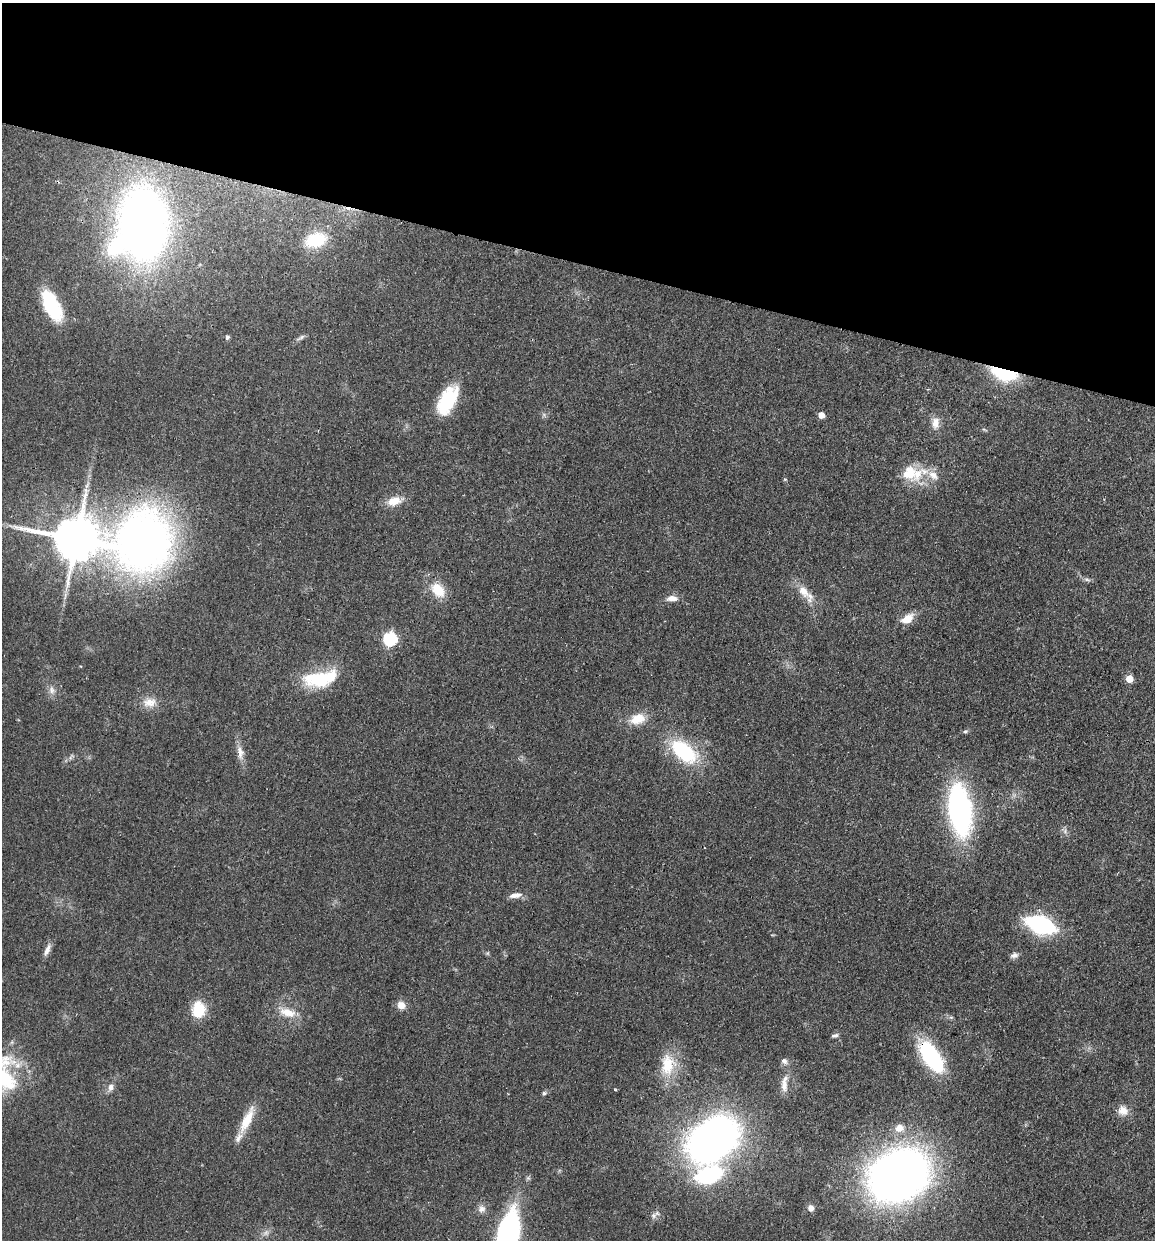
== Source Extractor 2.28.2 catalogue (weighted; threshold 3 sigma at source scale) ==
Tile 2 of 4 x 4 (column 2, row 1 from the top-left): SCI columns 1329-2481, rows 3730-4967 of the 5081 x 4981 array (HDU 1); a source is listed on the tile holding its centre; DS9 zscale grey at full resolution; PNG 1157 x 1242 px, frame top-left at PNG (2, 3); no overlay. Shown black and unused: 21% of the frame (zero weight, under 2 of 3 exposures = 3% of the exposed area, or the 3 px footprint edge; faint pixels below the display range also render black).
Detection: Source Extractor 2.28.2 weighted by HDU 2 'WHT'; one run over the whole footprint, this tile lists its part. Background 0.0478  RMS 0.0068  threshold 0.0307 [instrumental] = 3 sigma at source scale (4.5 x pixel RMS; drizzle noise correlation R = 1.50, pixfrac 1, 0.05/0.05 arcsec/px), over >= 5 px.
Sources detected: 61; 1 cosmic-ray / hot-pixel residue — not listed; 5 inside a brighter listed object's ellipse — not listed separately; the other 55 listed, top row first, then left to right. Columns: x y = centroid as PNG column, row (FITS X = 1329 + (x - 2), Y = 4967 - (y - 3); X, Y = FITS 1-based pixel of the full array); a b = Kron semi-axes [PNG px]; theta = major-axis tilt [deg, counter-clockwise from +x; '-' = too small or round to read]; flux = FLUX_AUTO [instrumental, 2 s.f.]
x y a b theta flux
142 225 53 37 80 560
316 240 27 17 16 30
52 305 34 15 -63 44
227 337 5 4 - 1.7
301 337 13 5 30 2
1004 373 21 10 -17 55
447 400 32 16 63 36
821 415 5 5 - 7.3
935 423 16 10 86 6.1
909 473 22 20 -86 17
933 475 16 11 -39 7.9
394 501 18 11 15 9.3
76 539 12 11 - 3500
144 542 64 51 5 480
1087 579 10 4 -11 1.7
438 590 20 14 -47 15
803 591 27 11 -54 10
672 598 14 7 2 4.8
907 619 16 9 33 8.7
390 639 6 6 - 100
320 679 41 17 10 38
1129 679 5 5 - 13
52 690 10 7 -89 3.3
149 702 18 12 8 8.2
637 719 20 13 19 12
965 731 7 5 20 1.2
684 751 34 18 -39 48
240 752 19 9 -81 5.8
960 810 37 16 -83 190
1065 831 6 5 - 1.6
515 895 17 7 9 4.6
1041 925 20 11 -20 110
47 950 17 6 66 3.9
1014 955 10 7 14 2.5
401 1005 10 9 - 5.5
198 1009 18 14 87 20
287 1012 24 11 -16 11
835 1035 8 5 14 1.6
932 1057 35 16 -55 66
667 1065 32 20 86 22
3 1077 33 26 -36 52
784 1084 25 8 87 7
110 1087 11 7 73 3.2
615 1090 4 3 - 0.71
544 1093 5 5 - 1.4
1123 1111 14 12 -19 6.3
247 1120 35 10 65 15
899 1128 13 11 31 6.8
713 1139 35 25 37 470
709 1175 21 13 16 83
898 1175 39 31 27 660
811 1208 7 6 - 3.9
482 1209 11 10 - 3.8
654 1215 10 7 37 2.7
508 1235 34 14 78 210
Overlapping masked pixels (flux is a lower limit): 3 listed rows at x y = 1004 373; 144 542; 932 1057
Isophote crosses this tile's border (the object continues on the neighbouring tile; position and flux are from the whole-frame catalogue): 2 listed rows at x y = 3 1077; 508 1235